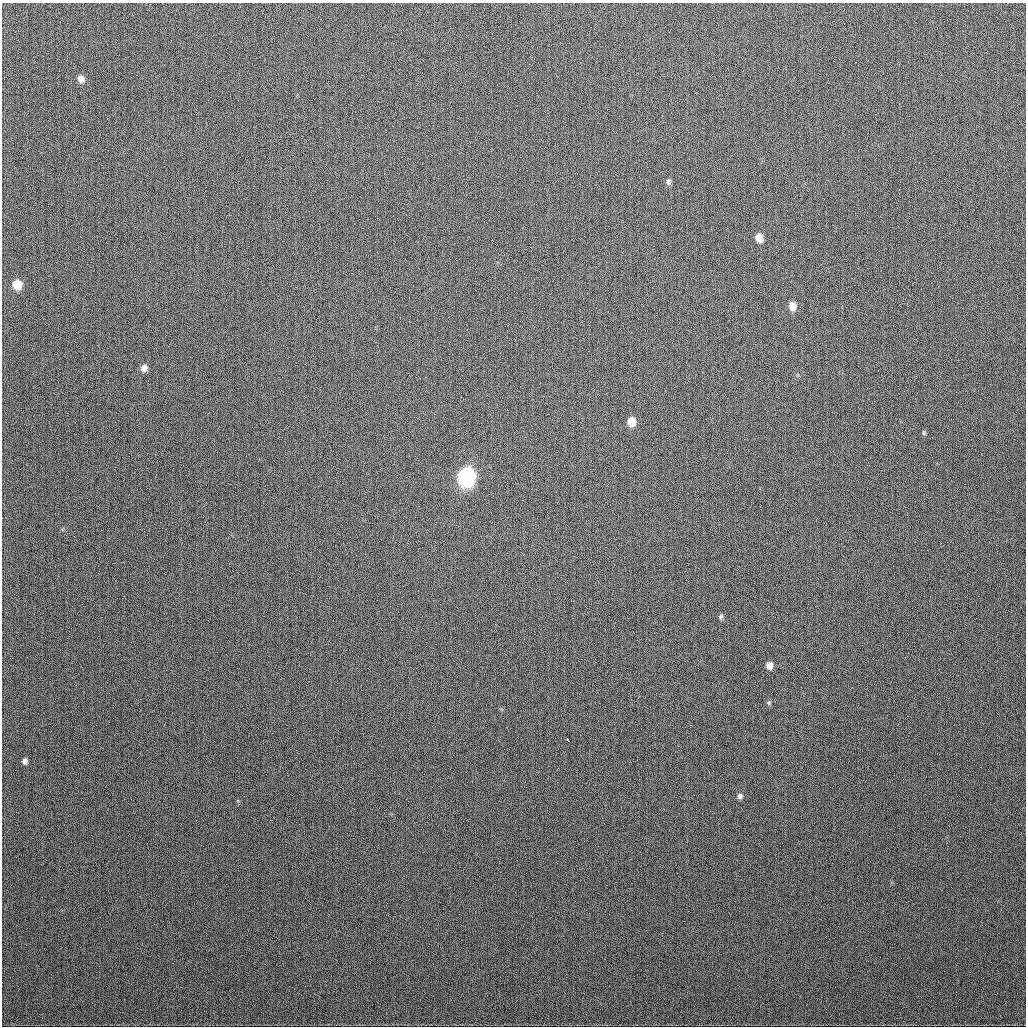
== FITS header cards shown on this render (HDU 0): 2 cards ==
NAXIS1  =                 1024
NAXIS2  =                 1024

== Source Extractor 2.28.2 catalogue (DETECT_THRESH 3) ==
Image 1024 x 1024 px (HDU 0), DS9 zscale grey, 1 PNG px = 1 image px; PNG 1028 x 1028 px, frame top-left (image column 1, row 1024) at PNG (2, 3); no overlay
Background 326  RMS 12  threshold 36.4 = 3 sigma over >= 5 px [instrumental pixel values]
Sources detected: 15; all 15 listed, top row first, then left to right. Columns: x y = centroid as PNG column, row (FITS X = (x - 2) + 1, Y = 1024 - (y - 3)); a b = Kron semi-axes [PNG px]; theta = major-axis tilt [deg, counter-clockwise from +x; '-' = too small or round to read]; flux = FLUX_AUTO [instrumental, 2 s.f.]
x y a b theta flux
81 79 8 7 - 5500
668 181 7 6 - 2100
759 238 7 6 - 8800
17 284 7 7 - 16000
792 306 8 7 - 8800
144 368 7 7 - 4700
631 422 8 7 - 12000
924 433 6 4 -89 1000
466 476 10 8 90 260000
721 617 8 4 79 1500
769 666 7 6 - 5100
769 702 7 5 78 1200
568 740 4 3 - 3600
25 761 6 5 - 2900
740 796 7 6 - 2600